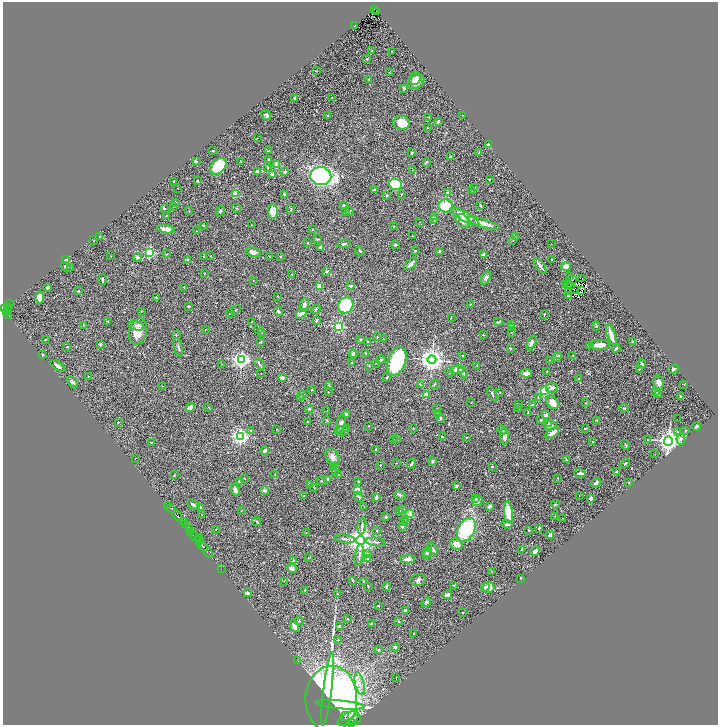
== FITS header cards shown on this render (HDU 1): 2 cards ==
NAXIS1  =                 1431
NAXIS2  =                 1446

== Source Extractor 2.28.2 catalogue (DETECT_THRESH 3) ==
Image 1431 x 1446 px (HDU 1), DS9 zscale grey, zoomed out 1/2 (1 PNG px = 2 x 2 image px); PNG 720 x 727 px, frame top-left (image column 2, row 1446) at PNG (3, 2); each listed source drawn as its Kron ellipse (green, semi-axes under 4 px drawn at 4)
Background 0.679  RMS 0.026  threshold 0.0793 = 3 sigma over >= 5 px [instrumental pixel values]
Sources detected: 473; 47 cannot appear on this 1/2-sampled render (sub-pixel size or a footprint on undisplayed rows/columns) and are neither listed nor drawn; the other 426 listed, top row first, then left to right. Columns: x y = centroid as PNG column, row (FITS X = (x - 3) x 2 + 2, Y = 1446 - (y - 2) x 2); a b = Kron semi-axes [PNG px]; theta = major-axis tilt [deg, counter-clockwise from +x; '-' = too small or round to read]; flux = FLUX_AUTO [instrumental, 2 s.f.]
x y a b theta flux
374 9 2 1 - 55
377 11 2 1 - 6.8
354 26 2 1 - 2.4
371 51 2 2 - 4.1
392 51 2 2 - 2
366 59 3 2 - 3.2
316 71 2 2 - 1.7
389 72 2 2 - 1.7
415 78 6 5 - 29
369 79 3 3 - 3.6
416 82 9 6 34 36
404 88 3 2 - 11
332 97 2 1 - 2.1
295 98 2 2 - 23
266 115 5 4 - 10
328 115 3 2 - 3.4
463 115 3 2 - 1.6
429 117 2 2 - 2.2
438 122 3 2 - 6.2
402 123 8 7 - 91
427 128 2 2 - 1.9
257 138 3 2 - 2.1
489 145 2 2 - 20
213 151 2 2 - 5.8
268 151 3 2 - 3.2
412 153 3 2 - 7.1
479 153 2 2 - 5.1
450 157 3 2 - 5
269 160 3 2 - 8.7
241 161 3 2 - 2.7
196 162 2 2 - 10
426 162 4 3 - 6
277 164 4 3 - 58
218 166 9 6 47 150
268 168 3 2 - 2.9
413 170 3 2 - 1.7
257 171 4 2 - 15
285 172 2 2 - 15
272 174 4 3 - 6.4
321 176 10 9 - 870
197 180 3 3 - 3.8
489 180 2 2 - 1.7
174 181 2 2 - 5
396 184 6 5 - 210
475 187 2 2 - 12
178 188 2 1 - 2
374 189 3 2 - 3.9
472 191 3 2 - 2.2
235 193 4 3 - 53
447 193 3 2 - 3.4
284 194 3 2 - 8.3
401 194 2 2 - 2.4
386 195 3 3 - 7.8
176 202 3 2 - 5.2
480 205 4 2 - 5.6
344 206 3 3 - 7.6
446 206 7 6 - 120
174 207 2 1 - 2.7
164 208 3 3 - 6.4
236 208 4 3 - 4.4
291 209 5 2 - 3.8
189 211 2 2 - 1.7
220 211 5 3 - 6.9
349 211 4 3 - 6.6
273 212 7 5 -89 53
345 212 4 3 - 3.3
166 216 3 2 - 1.9
434 216 4 3 - 17
465 217 16 4 -30 79
434 220 3 3 - 3.7
463 221 8 5 -44 24
420 222 2 2 - 1.3
483 223 16 3 -17 57
203 225 2 2 - 7.5
251 225 2 1 - 1.8
394 226 3 2 - 2.6
166 229 9 3 -9 45
312 229 2 1 - 1.6
197 231 2 1 - 3.1
99 236 2 2 - 2.3
413 236 2 2 - 3.6
515 237 3 2 - 2
317 239 3 2 - 3.1
94 240 2 2 - 1.5
513 240 2 2 - 2.2
308 243 3 2 - 2.9
344 244 6 3 8 11
551 244 2 1 - 0.95
395 245 4 3 - 6.7
320 247 4 2 - 17
360 251 5 2 - 6.1
415 251 2 2 - 3.4
439 251 4 2 - 6.1
150 252 3 3 - 570
253 252 7 4 -11 25
166 254 3 2 - 3.2
483 255 3 2 - 18
111 256 2 1 - 1.3
204 256 2 2 - 5.8
210 256 2 2 - 1.9
137 257 4 4 - 11
270 257 4 2 - 2.8
280 257 3 2 - 5.2
551 259 2 2 - 4.1
65 260 3 2 - 21
187 260 2 2 - 25
410 264 8 3 42 20
540 266 9 2 -55 22
566 266 5 3 - 33
66 267 5 3 - 8.5
71 267 2 2 - 1.6
326 271 3 2 - 5.6
205 273 2 2 - 2.3
292 275 2 2 - 2.8
569 277 3 2 - 15
486 278 7 4 67 19
582 278 2 1 - 1.7
573 279 2 1 - 2.2
102 280 5 2 - 7.5
253 281 2 1 - 1.2
566 285 2 1 - 0.92
568 285 3 1 - 3.6
570 285 2 1 - 2.5
351 286 3 2 - 8.5
184 287 3 1 - 1.8
319 287 4 3 - 67
47 288 3 2 - 8.7
574 290 3 1 - 1.8
582 290 3 1 - 1.4
78 291 2 2 - 11
568 292 2 1 - 1.1
568 295 3 2 - 4
278 296 3 2 - 2.3
40 298 6 4 87 66
156 298 3 2 - 2.2
10 304 2 1 - 20
470 304 4 1 - 2
304 305 7 4 81 19
346 305 8 7 - 740
189 306 3 2 - 6.2
9 307 2 2 - 85
5 309 4 1 - 48
8 309 4 2 - 100
316 309 5 3 - 5.7
236 310 6 1 49 2
142 311 3 2 - 3.5
278 311 5 4 - 10
7 313 3 1 - 78
229 313 2 2 - 2.8
301 314 6 3 34 19
545 314 2 1 - 2.7
9 316 3 2 - 80
451 318 3 2 - 2.5
316 320 3 2 - 5.3
108 321 3 2 - 3.2
252 322 3 2 - 2.2
498 322 4 3 - 6.8
83 325 2 2 - 2.7
512 325 2 2 - 65
136 326 7 5 -15 15
338 326 3 3 - 550
596 326 4 3 - 5.1
512 328 4 3 - 6.3
205 329 2 2 - 2.4
258 329 3 3 - 5.8
138 332 13 8 75 72
261 332 3 3 - 5.4
511 332 3 2 - 3
176 335 3 2 - 3
483 335 3 2 - 3.1
611 335 11 3 -71 66
377 337 2 2 - 6.8
45 339 2 1 - 2.4
361 339 4 2 - 3.8
384 339 3 2 - 2.6
261 342 2 2 - 3.5
368 342 2 2 - 2.8
633 342 2 2 - 3.4
531 343 8 4 65 13
100 344 3 3 - 10
590 345 3 2 - 3.5
600 345 10 5 2 42
67 347 3 2 - 2.6
178 347 9 3 -76 9.5
510 348 3 2 - 5.2
616 348 4 4 - 7
365 353 3 2 - 4.5
353 354 4 3 - 16
42 355 2 2 - 8.3
573 355 2 2 - 2.2
463 356 2 2 - 4.8
559 356 3 2 - 6
557 357 5 4 - 10
381 359 4 3 - 5.9
241 360 4 4 - 2000
432 360 4 4 - 4600
550 360 3 2 - 2
397 361 15 8 69 510
352 362 3 2 - 3.9
222 364 2 1 - 1.4
259 364 6 2 -52 6.4
375 364 3 2 - 2
642 364 4 2 - 7
57 366 8 3 -34 13
369 366 3 2 - 2.1
477 366 3 3 - 3.4
639 369 2 2 - 3.3
674 369 5 3 - 9.1
457 370 7 3 9 63
547 371 2 2 - 4
449 372 5 3 - 6.5
463 372 6 3 -68 11
261 373 2 1 - 1.7
526 373 5 3 - 33
88 376 2 1 - 3.3
282 377 5 3 - 24
387 378 3 2 - 7
578 379 2 2 - 4.6
73 382 6 3 -45 9.9
659 383 7 5 -77 18
434 384 4 2 - 3.9
684 384 3 2 - 2
420 385 3 2 - 3.9
163 386 2 2 - 1.8
329 386 4 3 - 7.8
552 388 6 5 - 19
311 390 3 2 - 2.1
544 391 3 3 - 350
656 391 2 2 - 14
328 392 2 2 - 1.4
500 392 3 2 - 2.7
492 394 8 2 -62 6.2
658 394 3 3 - 7.1
302 395 5 3 - 9.1
426 395 2 2 - 73
538 397 4 3 - 4.1
681 397 2 2 - 32
300 398 3 2 - 3.7
471 402 2 2 - 2.4
553 403 7 5 -42 50
586 403 2 2 - 2.8
519 404 3 2 - 2.5
532 405 4 2 - 7.3
190 407 5 3 - 34
209 407 2 2 - 2.5
624 408 5 2 - 3.3
309 409 4 3 - 5.7
437 409 4 3 - 4.9
519 409 3 2 - 3.6
327 411 3 2 - 2.4
438 413 3 2 - 2.8
528 413 4 2 - 6.2
346 414 4 2 - 11
546 415 2 2 - 38
440 418 3 3 - 5.9
678 419 2 1 - 26
327 420 3 2 - 2.5
541 420 3 3 - 5
597 420 3 3 - 3.2
307 421 2 2 - 3
118 422 2 2 - 4.1
549 423 3 3 - 8.2
341 424 9 4 76 28
550 425 6 3 8 24
368 426 2 2 - 1.8
696 427 4 2 - 15
585 428 3 2 - 3.6
346 429 3 3 - 3.1
413 429 2 2 - 3.3
276 430 3 2 - 3
339 430 5 3 - 5.6
502 430 5 3 - 5.4
685 430 2 2 - 3
251 431 4 3 - 6
343 431 6 3 -2 10
677 432 3 3 - 5.5
552 433 8 4 33 42
240 436 4 3 - 1700
442 437 2 2 - 4.8
466 437 3 2 - 2.1
504 437 8 4 -90 22
397 438 2 2 - 2.4
393 439 2 2 - 1.9
681 439 5 4 - 15
647 440 2 2 - 2.2
668 441 5 4 - 3900
151 442 3 3 - 3.8
593 442 3 2 - 4.3
625 445 5 3 - 5.4
376 449 2 2 - 2.6
265 451 4 2 - 16
655 454 2 1 - 1.1
333 457 9 6 -65 24
135 458 2 1 - 1.3
566 459 4 2 - 3.8
432 461 4 3 - 4.9
396 463 2 1 - 1.6
625 463 5 3 - 4.8
411 464 5 3 - 8.9
380 465 2 2 - 1.7
334 466 4 3 - 16
492 466 2 2 - 7.6
335 470 3 2 - 4.5
616 472 3 2 - 3.9
580 473 6 2 -2 20
174 475 2 2 - 7.9
275 475 4 3 - 3.6
338 475 3 2 - 2.5
245 478 3 2 - 3
558 478 2 2 - 1.9
328 479 3 3 - 11
239 481 3 2 - 8.2
322 481 5 2 - 4.3
358 481 2 2 - 4.1
629 482 3 2 - 3.9
596 483 5 3 - 21
309 484 3 2 - 8.7
456 486 4 3 - 8.5
314 487 3 2 - 3.6
235 490 6 3 -71 17
357 490 3 3 - 190
264 491 2 2 - 34
304 495 2 1 - 2.5
400 495 6 3 -28 10
579 495 2 2 - 1.5
359 497 5 3 - 7.9
376 497 3 2 - 13
591 498 3 2 - 20
475 499 3 2 - 2.8
478 501 5 4 - 17
555 504 4 3 - 4.5
168 505 2 1 - 7.2
193 505 7 3 -34 12
489 506 4 3 - 13
364 507 3 2 - 1.6
171 508 2 2 - 68
200 508 4 3 - 12
403 510 4 2 - 3.2
241 511 2 2 - 1.8
400 511 3 2 - 5.1
508 512 11 4 -83 140
410 514 4 3 - 55
177 515 5 2 - 510
202 515 2 2 - 2.1
555 516 3 2 - 1.7
386 517 3 3 - 5.4
562 518 3 2 - 2
406 519 4 3 - 13
184 521 4 2 - 100
257 521 4 2 - 3.7
404 521 3 3 - 5.8
507 524 5 3 - 13
185 525 4 2 - 830
362 526 9 3 83 9.6
402 526 3 2 - 22
539 528 2 2 - 4.7
189 529 4 3 - 630
216 530 2 1 - 2.9
466 530 13 8 61 350
529 530 3 2 - 4.2
377 531 3 2 - 4.6
191 532 2 2 - 210
306 533 2 2 - 3.3
550 535 4 3 - 16
195 536 5 2 - 200
199 537 2 1 - 15
345 539 10 2 -7 9.5
198 540 2 1 - 79
361 540 4 4 - 7200
200 541 2 2 - 85
375 542 10 3 -7 9.7
456 544 6 5 - 40
202 546 7 2 -44 570
433 549 7 3 -58 9.8
206 550 9 3 -54 800
522 550 3 3 - 5.6
535 551 5 3 - 20
427 552 5 3 - 17
367 553 4 3 - 5.9
427 554 4 3 - 10
359 555 11 3 81 13
308 558 3 2 - 2.9
368 558 4 3 - 11
407 559 7 3 3 24
293 561 4 3 - 6.6
292 568 5 4 - 18
221 569 2 1 - 0.28
492 572 2 2 - 1.6
521 578 3 1 - 2.1
353 580 3 2 - 5.6
418 580 8 6 11 15
284 581 2 1 - 1.3
363 581 4 2 - 2.7
454 585 3 2 - 3
368 586 3 2 - 3.3
387 586 4 2 - 9.1
485 587 4 4 - 13
489 587 6 5 - 38
305 590 3 2 - 1.9
247 593 4 3 - 7.9
337 594 3 2 - 2.4
447 595 5 3 - 15
426 602 5 4 - 8.4
378 606 3 2 - 2.7
405 611 3 3 - 20
463 613 2 2 - 4.1
347 618 2 2 - 2.1
299 621 4 3 - 5.5
398 621 4 3 - 5.5
372 623 4 2 - 2.6
294 626 6 3 -65 31
339 626 3 3 - 5.5
413 634 2 2 - 2.4
338 640 3 2 - 4.2
395 647 4 3 - 5.4
378 650 2 2 - 12
298 661 2 1 - 1.1
396 678 3 1 - 2.2
360 684 11 4 -78 33
328 689 37 4 83 560
331 699 33 26 89 3400
340 705 24 3 -5 560
345 716 5 2 - 1000
348 718 11 6 26 2600
354 721 6 4 34 1000
352 723 3 3 - 910
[47 sub-pixel or undisplayed-footprint detections neither listed nor drawn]